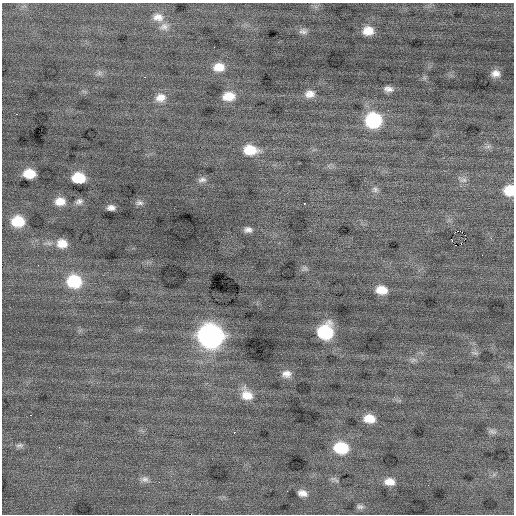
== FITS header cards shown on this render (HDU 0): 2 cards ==
NAXIS1  =                  512 / Axis length
NAXIS2  =                  512 / Axis length

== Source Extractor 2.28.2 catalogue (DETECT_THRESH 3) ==
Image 512 x 512 px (HDU 0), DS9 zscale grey, 1 PNG px = 1 image px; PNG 516 x 516 px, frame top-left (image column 1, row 512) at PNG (2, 3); no overlay
Background 0.0724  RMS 0.9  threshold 2.71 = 3 sigma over >= 5 px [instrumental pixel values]
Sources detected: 57; all 57 listed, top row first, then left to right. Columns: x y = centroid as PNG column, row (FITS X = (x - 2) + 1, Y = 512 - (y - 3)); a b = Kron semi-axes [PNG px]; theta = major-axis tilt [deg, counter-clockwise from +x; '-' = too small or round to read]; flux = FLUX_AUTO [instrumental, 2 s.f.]
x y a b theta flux
158 17 15 11 -3 590
164 27 12 10 11 410
303 31 12 8 3 280
368 31 12 9 2 860
214 47 2 2 - 81
219 67 13 10 6 810
99 73 8 6 47 180
495 73 10 8 6 430
144 77 2 2 - 270
388 89 11 6 -8 330
310 94 12 9 6 470
229 96 13 9 4 920
160 98 14 11 13 620
388 110 2 2 - 120
373 120 13 12 - 5400
488 146 7 5 1 160
250 150 15 10 -3 1500
29 174 10 7 -2 1400
78 178 11 8 -2 1900
202 180 12 7 8 250
463 180 11 7 0 240
375 189 8 8 - 210
509 190 9 9 - 1500
60 201 12 9 0 730
79 201 10 7 28 240
139 203 12 7 -2 210
304 204 3 3 - 71
111 208 7 5 0 280
18 221 11 9 -1 1900
248 230 8 6 0 270
460 231 4 2 - 220
465 235 2 2 - 400
491 238 3 2 - 91
451 240 3 2 - 52
62 243 13 11 -13 740
461 244 3 2 - 300
305 268 9 6 34 160
74 281 14 12 -5 3000
381 290 11 8 -5 910
325 332 12 11 - 4300
211 336 14 13 - 32000
474 353 9 3 -13 120
413 360 9 5 19 190
286 374 12 9 7 430
247 395 16 12 -52 900
31 415 3 2 - 180
369 418 12 9 -7 910
492 431 11 6 -26 200
234 432 3 2 - 190
19 445 11 6 4 190
341 448 13 10 -7 2700
145 479 11 8 -10 280
335 479 14 5 -29 160
390 482 12 8 -5 600
287 491 2 2 - 120
302 493 10 6 -14 390
360 507 9 6 -7 180
At the frame edge (FLAGS 8, measured only in part): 1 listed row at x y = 509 190